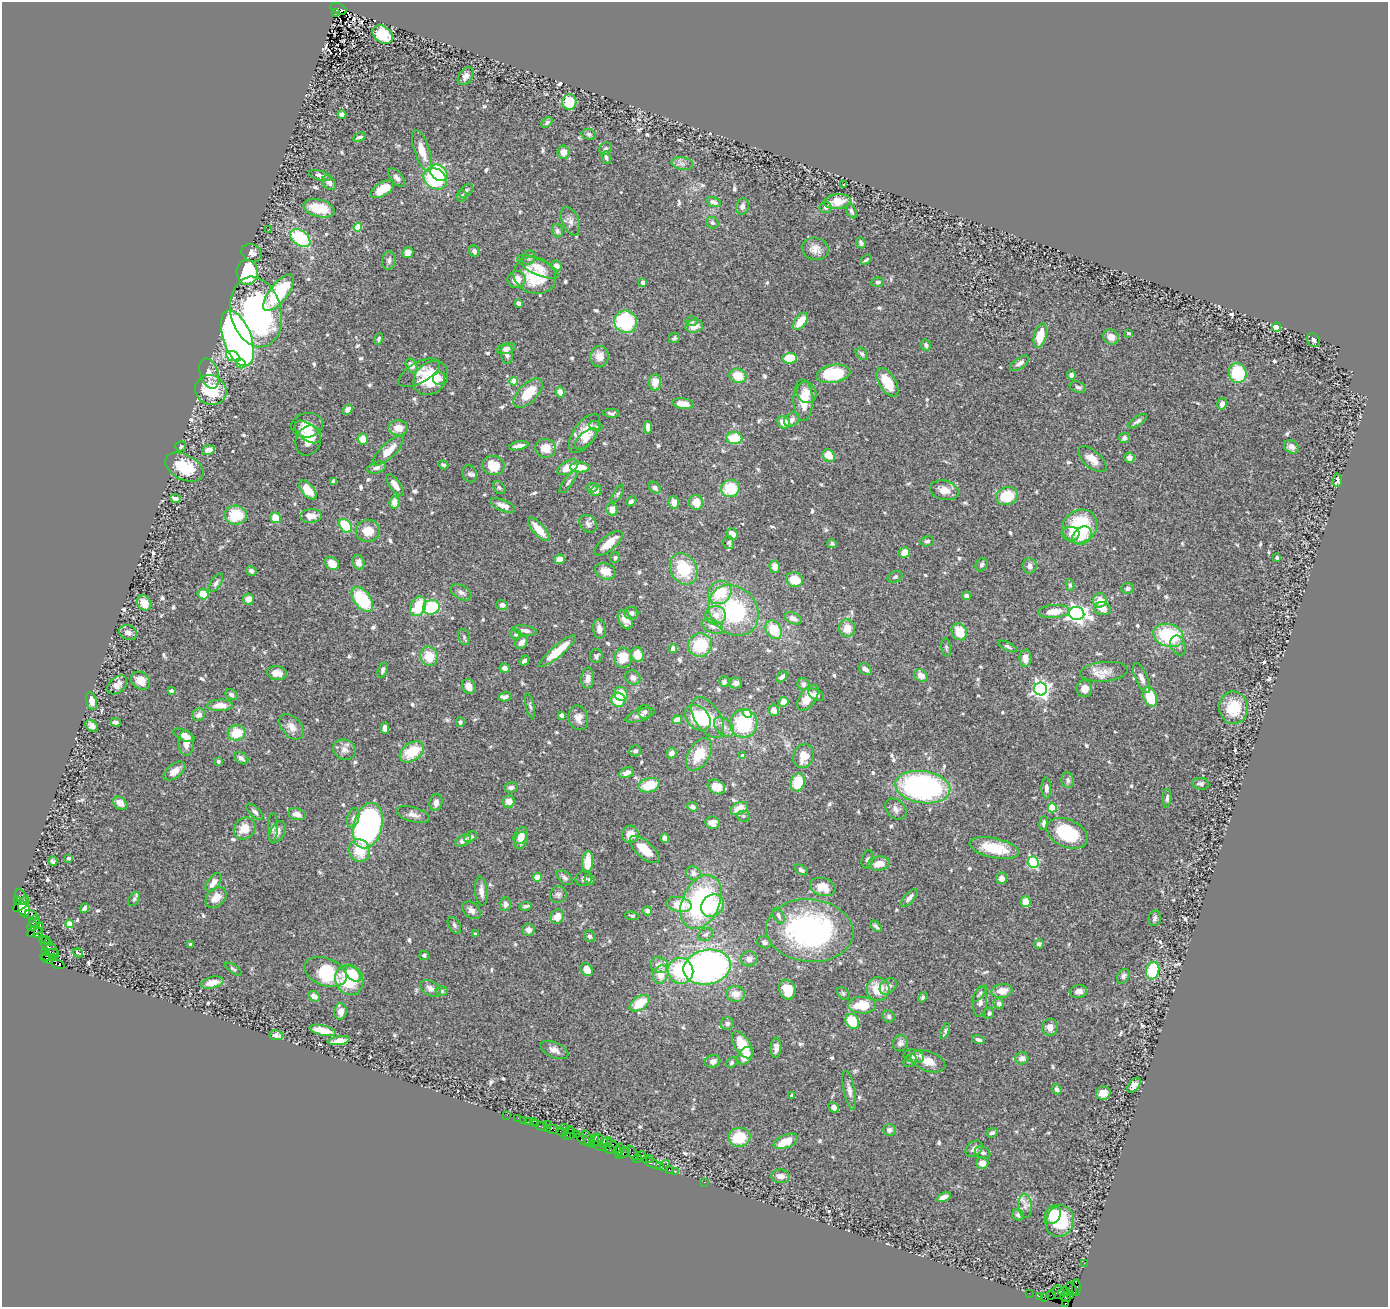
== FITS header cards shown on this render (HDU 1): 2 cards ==
NAXIS1  =                 1386
NAXIS2  =                 1305

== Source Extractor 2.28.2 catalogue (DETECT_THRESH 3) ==
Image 1386 x 1305 px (HDU 1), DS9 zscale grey, 1 PNG px = 1 image px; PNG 1390 x 1309 px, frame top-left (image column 1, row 1305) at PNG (2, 2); each listed source drawn as its Kron ellipse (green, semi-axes under 4 px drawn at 4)
Background 0.776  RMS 0.029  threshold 0.0871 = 3 sigma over >= 5 px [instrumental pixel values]
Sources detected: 697; of the 697, the 500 brightest by FLUX_AUTO listed and drawn (197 fainter detections omitted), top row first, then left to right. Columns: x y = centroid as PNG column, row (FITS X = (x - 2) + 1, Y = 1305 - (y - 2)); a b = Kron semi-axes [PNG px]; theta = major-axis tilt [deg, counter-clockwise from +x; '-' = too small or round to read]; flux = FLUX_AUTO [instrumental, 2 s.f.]
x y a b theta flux
338 9 8 5 -24 340
335 13 2 2 - 43
383 35 11 8 -36 82
466 76 10 7 55 10
569 102 8 7 - 47
342 114 4 4 - 8.3
547 122 6 4 40 3.8
589 134 7 5 -11 4.3
359 137 6 3 25 6.3
605 149 7 5 44 3.9
422 151 22 7 -72 31
563 152 6 6 - 15
606 158 6 4 -73 4.6
682 164 11 6 -9 8.4
439 173 9 7 -39 97
320 175 11 4 -17 9.1
397 178 11 6 -50 8.2
435 179 12 9 -35 160
329 183 8 6 -49 6.9
843 185 3 3 - 4.5
382 189 13 6 31 39
466 191 8 5 45 5.1
462 196 6 5 - 5.9
837 201 14 7 5 33
713 202 7 5 -16 9.1
742 206 8 6 76 7.4
826 207 6 5 - 6.8
319 208 16 8 -15 47
851 211 8 4 -63 4.9
570 221 15 8 -67 12
712 223 6 5 - 4.2
358 227 4 4 - 57
269 229 3 2 - 5
557 231 7 5 -75 5.9
300 238 11 7 -37 120
861 243 5 4 - 6.4
815 249 13 11 -14 18
474 251 6 5 - 7.3
252 253 11 8 -27 9.9
408 253 5 5 - 14
529 258 7 6 - 5.1
389 260 9 6 84 6.3
866 260 6 3 33 3.7
556 266 6 5 - 9.3
538 267 22 7 -25 22
247 272 12 10 -87 170
535 275 21 18 -20 87
517 279 9 8 - 20
643 282 3 3 - 12
878 282 6 4 9 4.6
279 293 22 9 52 120
519 303 4 4 - 8.9
256 312 36 25 -76 460
692 321 6 4 -1 4.1
801 321 10 5 53 34
626 322 12 11 - 150
694 326 8 6 15 19
1277 327 4 4 - 93
1128 333 3 3 - 5.3
1040 336 13 6 76 50
1111 337 8 7 - 17
237 338 29 14 -70 1200
674 338 6 5 - 4.4
379 339 6 4 74 4.3
1313 340 7 5 -49 5.7
926 345 6 5 - 5.5
506 348 10 5 15 11
507 354 10 6 -85 9.5
862 354 7 5 -46 5.7
233 356 7 5 -23 53
599 356 11 9 83 19
790 358 7 5 4 55
1020 363 11 5 34 9.7
241 364 4 4 - 63
412 366 7 5 -54 11
209 373 15 9 -72 16
419 373 23 10 29 19
1238 373 10 8 -73 89
833 374 17 9 10 110
1071 375 4 4 - 7.5
738 376 8 7 - 38
431 378 19 15 43 76
439 379 6 6 - 10
514 381 4 4 - 50
655 382 8 6 89 24
887 382 16 8 -59 42
1078 387 8 5 -23 5.9
211 390 16 14 -30 84
560 392 5 4 - 10
806 392 11 9 -63 14
528 393 18 9 45 52
803 400 21 9 -88 38
683 404 11 5 -7 27
1222 404 6 5 - 10
348 410 6 4 51 9.3
611 413 8 4 -3 5.4
792 419 8 6 37 8.6
1137 421 11 4 32 6.2
784 422 7 6 - 22
307 425 16 12 6 24
596 426 7 5 -21 3.8
648 427 6 4 -89 14
398 428 10 7 -3 21
308 432 15 8 -37 16
585 433 22 11 55 38
734 438 8 6 -2 52
1124 438 5 5 - 7.2
363 439 5 5 - 25
586 439 14 6 43 15
308 440 15 12 66 31
181 446 5 5 - 5.4
519 446 10 4 12 10
1291 447 7 6 - 11
546 448 10 9 - 29
208 450 6 5 - 18
388 451 20 7 43 33
829 456 7 5 -47 30
1129 458 5 5 - 9.6
1092 459 17 8 -41 20
443 465 5 4 - 5.2
493 465 11 9 -10 42
184 467 20 12 -27 65
568 467 11 6 29 32
580 467 10 5 -2 33
376 468 9 5 15 8
470 474 8 7 - 5.6
1337 480 7 4 86 5.2
333 481 4 4 - 6
568 482 13 4 54 5.9
395 485 13 5 -54 15
499 488 7 5 -49 3.9
592 488 6 5 - 5.5
655 488 6 5 - 7.7
730 488 9 8 - 63
308 490 11 6 -48 35
944 490 14 9 -14 20
596 491 6 5 - 8.6
618 494 10 4 59 3.7
1007 496 11 9 17 61
175 499 5 4 - 12
631 501 6 4 43 4.5
394 502 6 5 - 18
674 502 6 5 - 13
696 502 7 7 - 26
503 505 14 5 -23 13
612 509 6 5 - 16
236 515 11 9 -5 66
311 516 11 7 3 19
276 518 5 5 - 41
588 524 10 7 -48 8
345 526 8 5 -53 82
1080 526 18 16 33 120
539 529 15 5 -48 34
368 531 12 11 - 27
732 534 6 5 - 20
1071 534 9 7 -7 10
1082 536 11 8 43 32
927 541 7 5 10 4.8
729 542 6 5 - 3.9
608 543 17 7 39 30
832 543 5 4 - 3.7
904 552 5 5 - 26
615 558 5 5 - 4.3
1277 558 4 3 - 6
559 559 5 5 - 12
358 562 7 6 - 13
332 563 7 6 - 27
982 565 7 5 59 5.2
1030 566 7 7 - 9.7
775 567 6 5 - 15
684 569 16 13 -61 82
251 571 5 4 - 6.7
605 571 10 8 -20 25
895 577 8 5 26 4.3
795 580 8 7 - 36
216 583 10 5 57 6.1
1070 585 6 4 -79 4
1127 588 6 5 - 5.6
461 592 11 7 -31 7.8
720 592 12 10 45 67
203 594 5 5 - 31
966 596 4 4 - 8.5
248 599 6 5 - 14
362 599 14 8 -53 110
1100 600 7 7 - 22
144 603 8 6 -54 23
502 605 6 5 - 10
418 606 10 7 63 61
431 607 8 7 - 110
1103 609 8 6 -11 14
734 610 27 23 -47 200
1054 611 16 6 4 32
631 613 7 6 - 8.8
1077 613 7 6 - 990
716 615 10 9 - 19
793 618 9 5 -22 9.5
625 620 10 6 -63 16
712 626 11 6 -26 8.7
847 628 9 8 - 24
599 629 10 6 -84 11
525 630 12 5 -10 9.9
774 630 10 7 -59 50
128 632 9 7 -23 8.5
959 632 9 7 -61 42
516 634 5 5 - 6.4
1168 635 15 11 -18 140
464 637 8 6 -76 4.1
521 642 7 5 51 13
700 645 12 11 - 80
1178 645 10 7 -67 7.8
1008 646 10 4 -27 4
946 648 9 4 -82 3.9
673 649 4 4 - 9.7
558 651 23 5 40 55
637 655 7 6 - 28
429 656 10 8 -69 41
596 656 7 6 - 5.1
623 658 10 8 -85 34
1025 658 8 6 85 14
524 661 5 4 - 7.2
505 668 5 4 - 8.2
865 669 7 5 -34 8.5
383 670 8 4 71 5.7
1104 672 24 10 5 23
277 673 10 7 -10 17
921 676 7 5 -40 18
633 677 8 7 - 9.6
782 677 6 4 47 8.9
588 678 10 6 86 12
1142 678 16 6 -67 13
141 681 10 8 -37 23
724 682 5 5 - 7.4
736 683 6 5 - 9
803 684 6 6 - 7
117 685 11 7 43 15
469 686 7 6 - 15
1041 689 6 6 - 840
1084 689 8 8 - 16
171 691 4 3 - 10
621 694 7 6 - 37
231 695 6 5 - 7.6
816 695 8 5 -28 7.9
505 697 6 4 10 7.1
1150 697 10 6 -69 62
808 698 14 8 55 31
618 700 7 7 - 44
91 701 9 5 -76 17
784 702 5 4 - 26
220 705 13 5 3 22
530 706 13 4 -77 4.7
1234 708 16 14 -87 65
774 710 6 5 - 14
645 712 7 6 - 5.7
747 713 5 4 - 44
199 715 7 6 - 11
562 715 4 4 - 12
640 715 15 5 20 10
578 718 12 9 -75 15
698 718 14 10 -44 85
708 718 23 12 -57 54
677 720 5 4 - 17
115 722 5 3 - 5.3
460 722 5 4 - 4.9
744 724 14 13 - 120
92 726 7 5 -43 11
292 727 15 9 -49 17
724 727 12 8 -44 13
385 728 5 4 - 10
237 733 9 7 15 47
184 735 11 5 -25 12
186 743 13 7 -86 18
344 750 11 10 - 13
635 751 6 5 - 5.9
412 752 13 9 35 66
672 753 5 5 - 12
699 754 18 10 59 54
742 755 4 4 - 5.1
803 756 12 10 70 28
241 758 8 5 -35 8.8
218 761 3 3 - 5
175 771 13 7 37 15
627 773 8 5 22 10
1068 780 8 6 -74 5.9
798 782 9 7 73 47
1201 784 8 6 -8 6.5
649 785 11 7 15 49
511 787 7 5 9 6.7
716 787 9 6 -29 26
923 787 28 16 -8 490
1046 788 10 5 -87 9.9
1167 798 9 4 87 5.2
509 801 6 6 - 17
120 803 8 5 -38 15
436 803 8 6 78 9.7
693 807 5 4 - 7.1
739 808 9 6 23 28
1052 808 4 4 - 84
896 809 12 9 -45 10
255 812 10 5 -44 6.8
297 814 9 5 -14 17
413 815 17 7 -15 13
743 816 6 5 - 3.9
353 818 10 6 74 8.3
713 823 7 6 - 15
1044 823 7 4 81 5.8
368 826 23 14 75 630
244 828 11 10 - 28
273 828 15 5 89 6.1
277 832 12 7 62 12
1067 833 22 14 -24 110
630 834 9 8 - 18
521 835 9 6 59 13
471 837 7 5 33 5.8
665 838 5 4 - 12
521 840 9 6 71 15
463 841 8 5 27 9.3
994 848 25 9 -12 68
645 849 18 8 -41 34
359 850 11 10 - 56
68 858 3 3 - 6.9
867 859 9 5 76 5.8
53 861 5 4 - 5.3
588 862 10 5 85 45
1033 862 6 5 - 160
879 864 10 7 9 23
801 870 7 4 -31 4.5
693 873 7 6 - 9.5
538 877 4 4 - 51
565 878 9 5 -42 5.4
1001 878 6 5 - 13
584 879 8 7 - 7.9
589 880 5 5 - 3.9
214 882 11 6 54 15
823 887 13 9 -16 30
481 891 14 6 -85 13
558 895 8 8 - 6.3
21 897 9 5 -63 120
216 897 12 8 46 22
909 898 11 5 48 8.1
134 899 8 5 52 4.9
18 900 4 3 - 100
701 902 28 18 66 280
1026 902 5 5 - 26
21 904 10 5 44 770
505 904 7 5 85 8.3
679 904 13 7 -10 45
526 906 6 3 11 4.3
712 906 12 10 40 68
84 908 5 3 - 7.2
24 909 7 5 -75 570
472 910 10 7 -42 10
647 911 5 4 - 13
32 915 7 3 -28 88
632 916 7 4 -6 3.7
779 916 8 5 -63 5.3
557 917 7 6 - 25
1155 918 8 6 77 6.7
35 922 6 5 - 140
70 924 4 4 - 46
454 925 9 6 -60 5.3
33 926 6 4 17 130
876 926 7 3 -46 5.1
35 930 10 4 39 560
528 930 6 6 - 11
810 931 44 31 -5 430
38 933 5 3 - 160
475 934 4 3 - 3.9
705 934 8 6 26 5.2
589 936 6 5 - 7
46 940 4 3 - 50
48 942 3 2 - 36
764 942 7 6 - 4.8
190 944 4 3 - 4
1039 944 5 5 - 6
49 947 14 5 -48 150
46 951 4 3 - 110
78 953 5 3 - 5
49 955 8 5 23 530
424 955 5 4 - 4.2
47 958 7 4 -30 150
52 958 3 2 - 150
749 959 8 7 - 9.7
58 965 6 3 -18 130
659 965 9 7 -25 15
707 967 24 17 11 740
234 969 9 4 -34 4
587 970 7 5 -48 20
680 971 13 12 - 140
1153 971 9 6 78 97
326 972 22 14 -20 120
353 974 9 6 -47 51
661 975 9 7 67 25
1123 976 8 6 57 7.3
349 980 15 13 -63 77
212 983 12 5 12 22
888 986 9 7 42 10
430 989 11 7 -31 11
878 989 12 11 - 42
787 990 10 8 -69 38
442 991 6 5 - 4.1
1002 991 10 7 9 26
1078 991 9 6 3 11
736 994 9 8 - 17
843 994 7 5 -49 3.9
980 994 10 4 50 3.7
314 996 6 5 - 14
923 997 5 4 - 4.1
980 1001 15 7 85 9
640 1003 11 6 33 49
999 1003 5 5 - 7.8
862 1005 14 8 -1 51
341 1011 8 6 83 16
989 1013 5 5 - 4.7
889 1016 6 5 - 4.5
852 1021 8 6 -55 62
727 1023 6 6 - 6
1050 1027 8 7 - 13
323 1030 13 5 -13 32
945 1031 8 4 67 4.2
276 1035 7 5 -9 7.9
978 1040 6 4 -18 6.2
339 1041 11 4 8 18
900 1043 8 7 - 8.5
742 1045 15 7 -58 48
776 1048 10 5 87 9.2
554 1050 15 7 -24 12
745 1056 9 6 57 29
914 1056 10 6 -10 14
1022 1058 7 6 - 11
713 1061 8 6 18 9.2
910 1061 7 5 44 3.9
928 1061 18 10 -20 24
732 1063 6 5 - 3.7
1134 1085 8 5 52 10
1057 1089 5 5 - 5.3
849 1090 20 5 -79 11
1103 1093 7 6 - 14
792 1096 4 3 - 5.7
834 1107 5 4 - 8.9
507 1115 2 2 - 8.6
518 1118 2 2 - 19
523 1120 2 2 - 8.2
533 1121 4 2 - 14
528 1122 3 3 - 140
536 1124 3 2 - 8.3
547 1124 2 2 - 310
542 1126 6 3 -9 110
564 1127 3 2 - 110
547 1128 2 2 - 20
552 1129 6 4 -12 130
570 1129 4 2 - 79
889 1130 6 5 - 9.1
561 1132 5 3 - 66
571 1133 6 2 72 75
992 1133 6 4 23 5.1
567 1135 3 3 - 48
576 1135 2 2 - 40
739 1137 11 9 9 62
588 1139 9 4 -59 120
584 1140 9 2 -35 110
598 1140 6 4 77 260
594 1141 7 3 70 110
786 1141 13 6 23 39
605 1142 7 3 29 77
599 1146 8 3 -23 180
614 1147 9 4 -48 270
974 1149 9 7 44 10
611 1150 6 3 -10 120
619 1150 7 3 81 210
623 1153 8 3 35 86
632 1153 8 3 -55 94
983 1153 8 6 -30 5.5
641 1155 4 3 - 110
650 1158 4 3 - 35
637 1159 5 4 - 48
652 1163 9 3 -24 140
982 1163 6 5 - 18
659 1165 3 3 - 59
665 1166 6 3 56 70
669 1170 3 2 - 56
675 1172 2 2 - 28
780 1176 9 6 -4 12
704 1182 2 2 - 16
944 1197 8 4 22 9.9
1025 1206 12 7 -85 12
1018 1215 6 5 - 6
1053 1215 9 7 62 34
1060 1221 16 13 69 90
1084 1263 2 2 - 9.1
1076 1288 8 3 88 110
1072 1289 7 4 -57 130
1059 1292 7 6 - 250
1064 1292 6 4 6 540
1029 1293 2 2 - 19
1051 1295 5 3 - 22
1071 1295 3 2 - 35
1040 1297 4 3 - 25
1066 1297 5 5 - 500
1045 1298 4 2 - 33
1065 1304 4 3 - 61
At the frame edge (FLAGS 8, measured only in part): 1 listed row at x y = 1065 1304
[197 fainter detections neither listed nor drawn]